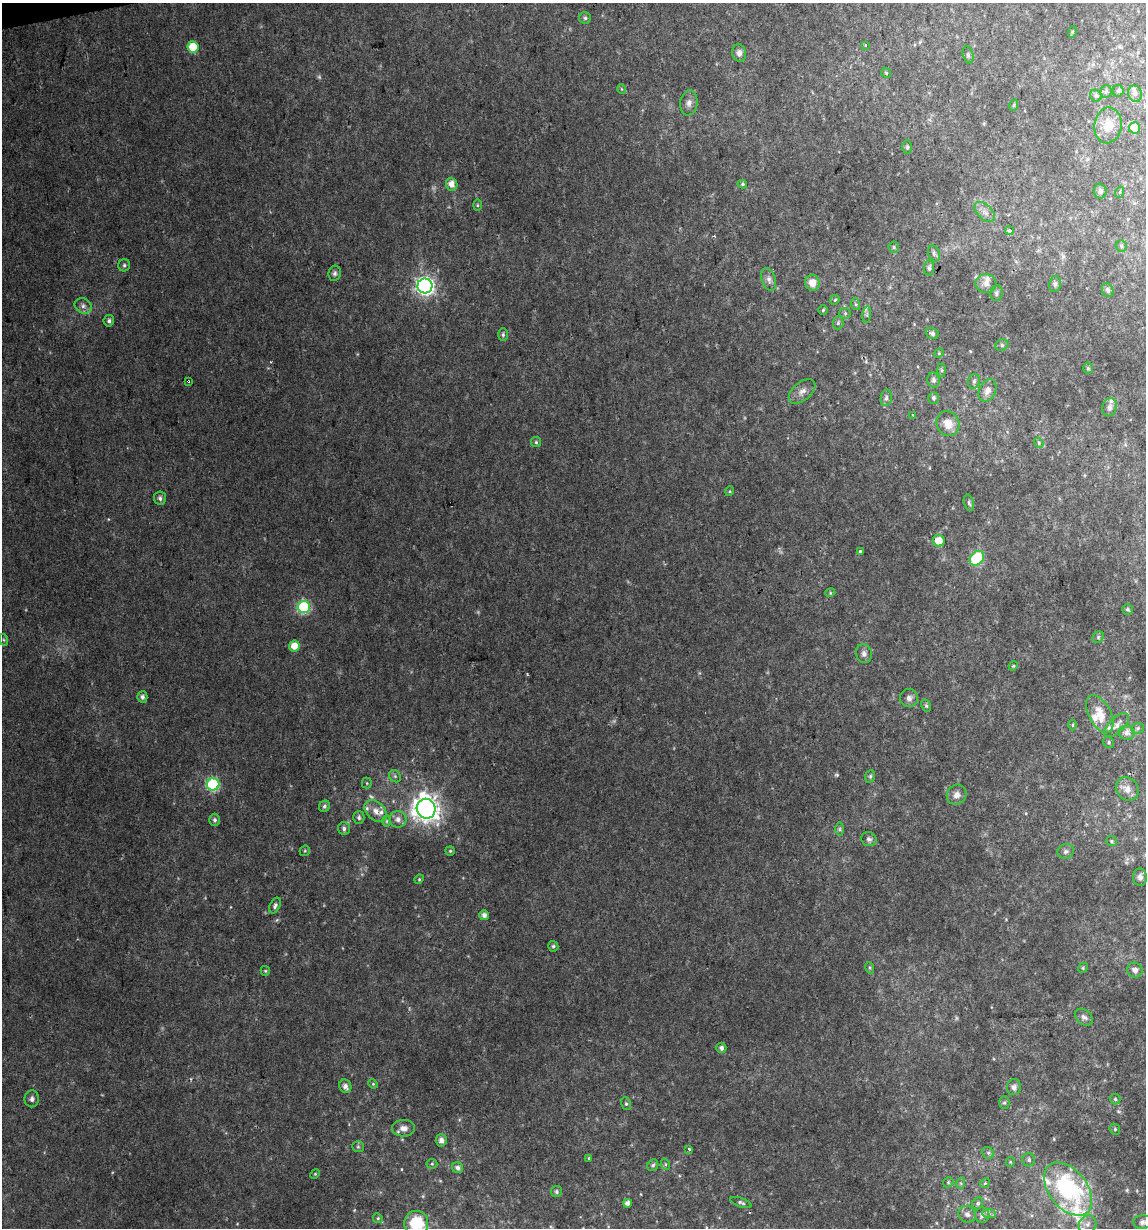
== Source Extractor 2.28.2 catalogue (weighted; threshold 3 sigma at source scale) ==
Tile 11 of 4 x 4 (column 3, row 3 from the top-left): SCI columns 2317-3460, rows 1227-2452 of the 4679 x 4903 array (HDU 1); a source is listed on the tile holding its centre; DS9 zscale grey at full resolution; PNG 1148 x 1230 px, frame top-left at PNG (2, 3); each listed source drawn as its Kron ellipse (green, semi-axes under 4 px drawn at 4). Shown black and unused: <1% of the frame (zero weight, under 2 of 3 exposures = <1% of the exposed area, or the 3 px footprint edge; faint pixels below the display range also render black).
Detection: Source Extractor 2.28.2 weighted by HDU 2 'WHT'; one run over the whole footprint, this tile lists its part. Background 0.0342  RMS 0.0064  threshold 0.0287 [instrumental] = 3 sigma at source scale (4.5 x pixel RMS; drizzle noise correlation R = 1.50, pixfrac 1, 0.0396/0.0396 arcsec/px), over >= 5 px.
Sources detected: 169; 4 too faint to see at this stretch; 2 cosmic-ray / hot-pixel residue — neither listed nor drawn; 10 inside a brighter listed object's ellipse — not listed separately; the other 153 listed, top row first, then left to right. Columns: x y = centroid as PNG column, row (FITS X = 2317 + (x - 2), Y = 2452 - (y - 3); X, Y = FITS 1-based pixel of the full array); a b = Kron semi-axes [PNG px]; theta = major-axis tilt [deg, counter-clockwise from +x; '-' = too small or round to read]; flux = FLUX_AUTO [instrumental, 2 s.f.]
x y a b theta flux
585 18 6 6 - 1.4
1072 32 6 3 73 0.65
865 45 4 3 - 0.9
193 47 5 5 - 17
739 53 9 7 -81 2.7
968 55 9 5 -75 1.5
886 73 5 4 - 0.87
622 89 5 3 - 0.48
1106 91 6 5 - 1.4
1118 91 6 6 - 1
1135 94 8 7 - 2.2
1096 96 6 5 - 1.5
689 103 12 8 82 3.7
1014 105 6 4 71 0.83
1108 125 18 13 82 11
1134 128 5 5 - 15
907 147 7 5 90 1
452 184 6 5 - 5.2
742 184 5 4 - 0.89
1100 191 7 6 - 2
1120 192 5 3 - 0.61
477 205 5 3 - 0.7
985 212 12 7 -44 4.1
1009 231 4 3 - 3.1
1121 246 5 5 - 1.4
894 247 5 5 - 1.1
934 253 8 6 -70 1.8
124 265 6 6 - 1.4
929 268 8 5 85 1.7
335 273 8 6 80 1.7
769 279 11 7 -73 2.8
812 283 8 7 - 7.3
986 283 10 9 - 4
1055 284 8 6 81 1.9
425 286 7 7 - 230
1108 290 7 5 -66 2
996 293 8 6 83 1.7
835 300 5 4 - 0.94
855 304 6 4 -71 0.96
83 306 9 7 -32 2.7
823 310 5 4 - 0.84
845 313 6 5 - 0.97
867 315 8 3 85 1.2
109 321 6 5 - 1.7
838 323 6 5 - 1.2
932 333 7 5 -32 1.6
503 335 6 5 - 1.2
1002 345 7 5 22 1.3
939 353 5 4 - 0.65
1088 368 5 4 - 0.97
942 370 6 4 -89 1.1
933 380 7 6 - 2.2
188 381 3 3 - 0.8
974 381 7 5 74 1.7
987 390 12 8 63 4.4
802 391 15 9 41 4.3
886 398 8 5 79 1.6
933 398 6 5 - 1.5
1109 407 9 7 71 2.9
913 415 3 2 - 0.67
948 424 13 11 -60 8.5
536 442 5 5 - 1
1039 443 5 4 - 0.82
730 491 5 3 - 0.6
160 498 7 6 - 2
969 503 8 5 -73 1.5
939 541 6 6 - 10
860 551 3 3 - 3.4
977 558 8 6 48 64
830 593 5 3 - 0.68
304 607 6 6 - 74
1127 609 5 5 - 1.1
1098 637 6 5 - 0.96
4 640 6 4 -71 0.83
294 646 5 5 - 8.3
864 654 9 8 - 2.8
1013 666 5 3 - 0.64
142 697 5 5 - 2.1
909 698 9 9 - 2.9
926 706 6 4 -63 1.1
1100 714 20 11 -62 10
1073 725 5 3 - 0.73
1117 725 16 7 44 4.4
1138 728 6 5 - 1.1
1126 733 8 7 - 2.9
1109 742 6 5 - 1.1
395 776 6 5 - 1.3
870 776 6 5 - 1
367 783 5 5 - 0.78
213 784 6 6 - 76
1127 789 12 10 -50 5.7
957 795 10 9 - 4.3
324 806 6 5 - 1.5
426 809 10 9 - 610
376 811 13 8 -43 5.5
359 817 6 5 - 1.7
398 819 8 8 - 3.8
215 820 6 5 - 1.7
387 821 6 4 88 0.9
344 828 6 5 - 1.9
840 829 7 4 -90 1.2
869 839 8 7 - 1.9
1112 841 5 5 - 1
305 851 5 4 - 0.85
450 851 5 5 - 0.9
1066 851 8 7 - 2.4
1140 877 9 7 -85 3.2
419 879 5 4 - 0.74
275 906 8 5 63 1.8
484 915 5 5 - 2.9
553 946 5 5 - 1.2
870 968 6 4 -72 0.92
1083 968 5 4 - 0.84
1135 970 8 7 - 3.4
265 971 5 4 - 0.82
1084 1017 10 7 -39 2.7
721 1048 5 5 - 2.3
373 1084 5 4 - 0.77
345 1086 7 6 - 3
1014 1087 8 7 - 2.7
32 1099 8 7 - 2.2
1115 1099 5 5 - 1.1
1004 1103 6 5 - 1.2
626 1104 6 5 - 1.2
403 1128 11 8 1 4.3
1115 1129 6 5 - 1
441 1140 6 5 - 2.9
358 1147 6 5 - 1.1
689 1149 3 3 - 1.8
988 1153 6 5 - 1.4
589 1158 4 3 - 0.65
1029 1160 7 6 - 1.8
1010 1162 5 4 - 0.73
432 1164 5 5 - 0.91
665 1164 6 3 -71 0.8
653 1165 6 5 - 1.3
458 1168 6 5 - 2.7
315 1174 5 4 - 0.72
948 1182 5 4 - 0.85
961 1183 6 4 73 0.87
985 1183 5 4 - 0.89
1068 1189 30 19 -52 89
556 1192 5 5 - 1.3
741 1202 11 4 -20 1.5
627 1203 4 4 - 3
978 1203 6 5 - 1.5
967 1214 9 8 - 2.6
989 1214 7 4 -1 1.4
982 1215 7 7 - 2.5
378 1218 5 4 - 0.95
1142 1222 9 7 4 3.4
416 1223 12 12 - 28
1087 1224 9 8 - 3.3
Overlapping masked pixels (flux is a lower limit): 1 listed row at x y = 188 381
Isophote crosses this tile's border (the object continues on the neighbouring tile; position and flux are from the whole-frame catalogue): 2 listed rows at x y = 1142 1222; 416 1223